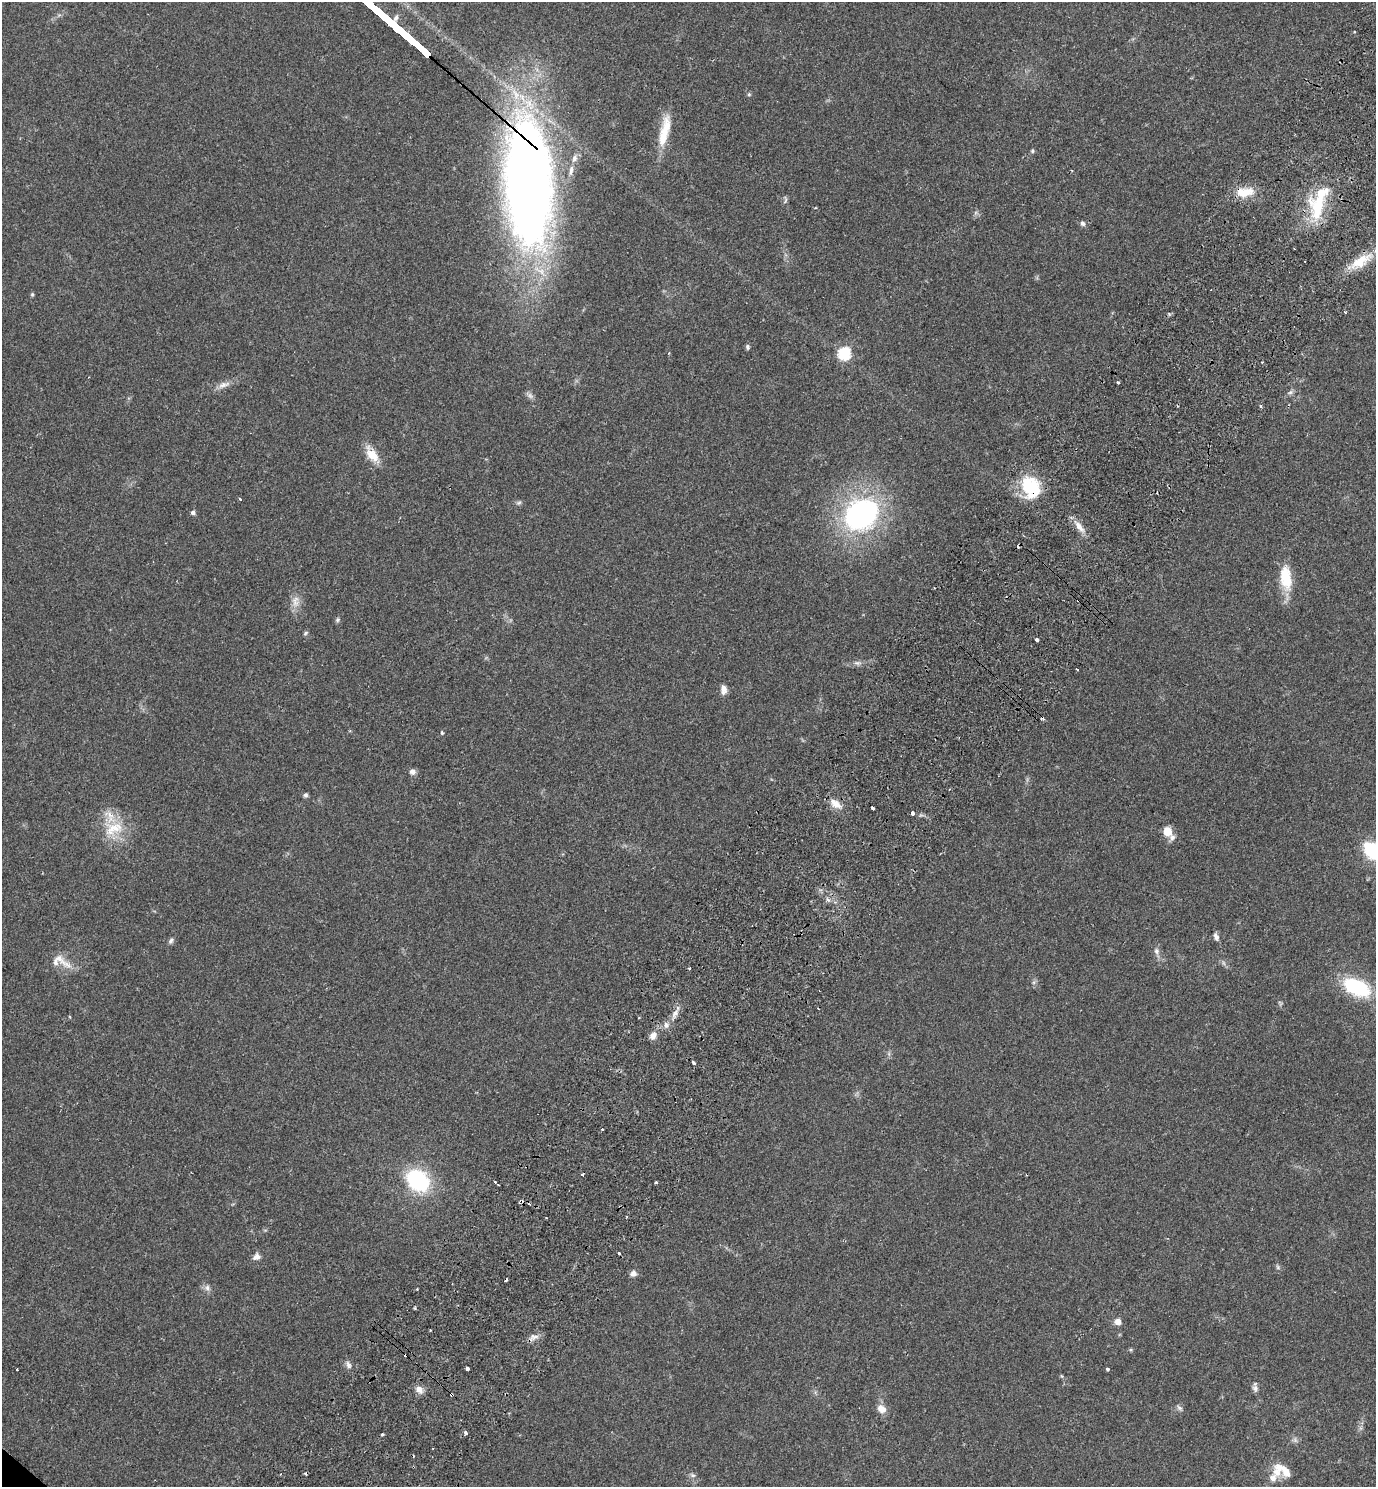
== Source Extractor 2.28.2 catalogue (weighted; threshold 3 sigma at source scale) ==
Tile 10 of 4 x 4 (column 2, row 3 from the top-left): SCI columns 1578-2951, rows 1528-3012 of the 6042 x 6022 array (HDU 1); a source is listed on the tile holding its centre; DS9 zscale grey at full resolution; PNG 1378 x 1489 px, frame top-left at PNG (2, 2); no overlay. Shown black and unused: <1% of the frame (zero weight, under 2 of 3 exposures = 3% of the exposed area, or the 3 px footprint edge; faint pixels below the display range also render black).
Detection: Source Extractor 2.28.2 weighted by HDU 2 'WHT'; one run over the whole footprint, this tile lists its part. Background 0.0878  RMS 0.008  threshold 0.036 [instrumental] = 3 sigma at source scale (4.5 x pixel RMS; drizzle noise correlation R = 1.50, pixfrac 1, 0.05/0.05 arcsec/px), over >= 5 px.
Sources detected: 98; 1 inside a brighter object's white glare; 13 cosmic-ray / hot-pixel residue — not listed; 6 inside a brighter listed object's ellipse — not listed separately; the other 78 listed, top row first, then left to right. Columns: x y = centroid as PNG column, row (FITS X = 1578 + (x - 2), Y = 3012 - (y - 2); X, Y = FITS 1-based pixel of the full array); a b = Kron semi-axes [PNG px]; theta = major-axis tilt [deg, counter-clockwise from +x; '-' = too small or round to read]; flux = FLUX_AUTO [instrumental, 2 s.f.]
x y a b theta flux
749 94 5 4 - 1.1
664 131 44 11 77 21
1032 151 6 5 - 1.2
574 158 10 7 74 3.2
528 183 133 46 -87 780
1245 192 24 12 5 15
785 201 7 4 71 1.4
1318 205 39 22 85 42
815 208 4 2 - 0.58
1083 223 6 6 - 2.3
1360 261 31 12 33 19
32 294 5 5 - 0.98
1345 312 4 3 - 0.73
748 347 7 5 -82 1.5
844 354 6 6 - 83
1118 382 3 3 - 1.9
224 385 19 7 17 5.5
1290 393 8 4 9 1.7
1260 406 5 3 - 0.78
372 454 21 11 -55 14
1029 486 24 21 -81 37
240 499 3 3 - 1.6
519 503 8 5 20 1.6
193 512 5 5 - 2.2
861 514 30 24 36 180
1079 526 18 7 -51 7.3
1286 578 30 13 -82 24
295 601 19 10 87 7.2
338 620 6 6 - 1.4
305 633 6 4 39 1.3
1036 640 3 3 - 20
857 663 9 6 -8 2.5
723 689 12 7 -80 4.5
442 733 5 4 - 1
412 772 8 7 - 3.1
305 795 6 5 - 1.7
835 804 17 10 -37 8
873 808 3 3 - 2.2
913 813 4 3 - 5.1
113 828 30 19 18 25
1167 832 8 5 -55 23
1373 851 16 11 -41 56
828 900 7 4 -19 1.7
1216 936 10 6 -68 2.9
171 941 8 6 52 2
1156 951 9 7 -88 2.9
59 958 46 9 -39 10
689 968 3 3 - 2.1
1357 987 26 14 -26 61
675 1014 15 6 65 4.9
666 1025 9 7 88 3.4
653 1036 10 8 59 4.3
693 1063 4 3 - 2.8
418 1180 17 13 -40 93
656 1182 3 3 - 1.7
498 1185 5 4 - 1.2
619 1253 3 2 - 0.85
257 1257 10 8 30 3.8
1278 1267 7 5 -48 1.4
633 1273 8 7 - 3.3
207 1288 9 6 77 2.7
417 1289 2 2 - 0.83
1118 1322 7 6 - 5.2
534 1337 12 6 -1 3.8
348 1365 9 6 -61 2.8
467 1368 3 3 - 6.5
17 1369 3 3 - 0.89
1108 1369 3 3 - 1.3
1062 1376 6 4 -87 0.83
1255 1388 9 7 -62 2.6
419 1389 11 8 -55 4.7
1179 1408 9 5 -38 1.9
881 1409 12 9 -34 6.3
465 1433 4 3 - 2.6
382 1434 3 3 - 2.2
1283 1470 28 10 -37 12
693 1475 7 5 -20 1.9
1273 1478 12 9 67 6.6
Overlapping masked pixels (flux is a lower limit): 3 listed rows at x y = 528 183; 1245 192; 1029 486
Isophote crosses this tile's border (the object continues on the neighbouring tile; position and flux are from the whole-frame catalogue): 1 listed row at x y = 1373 851